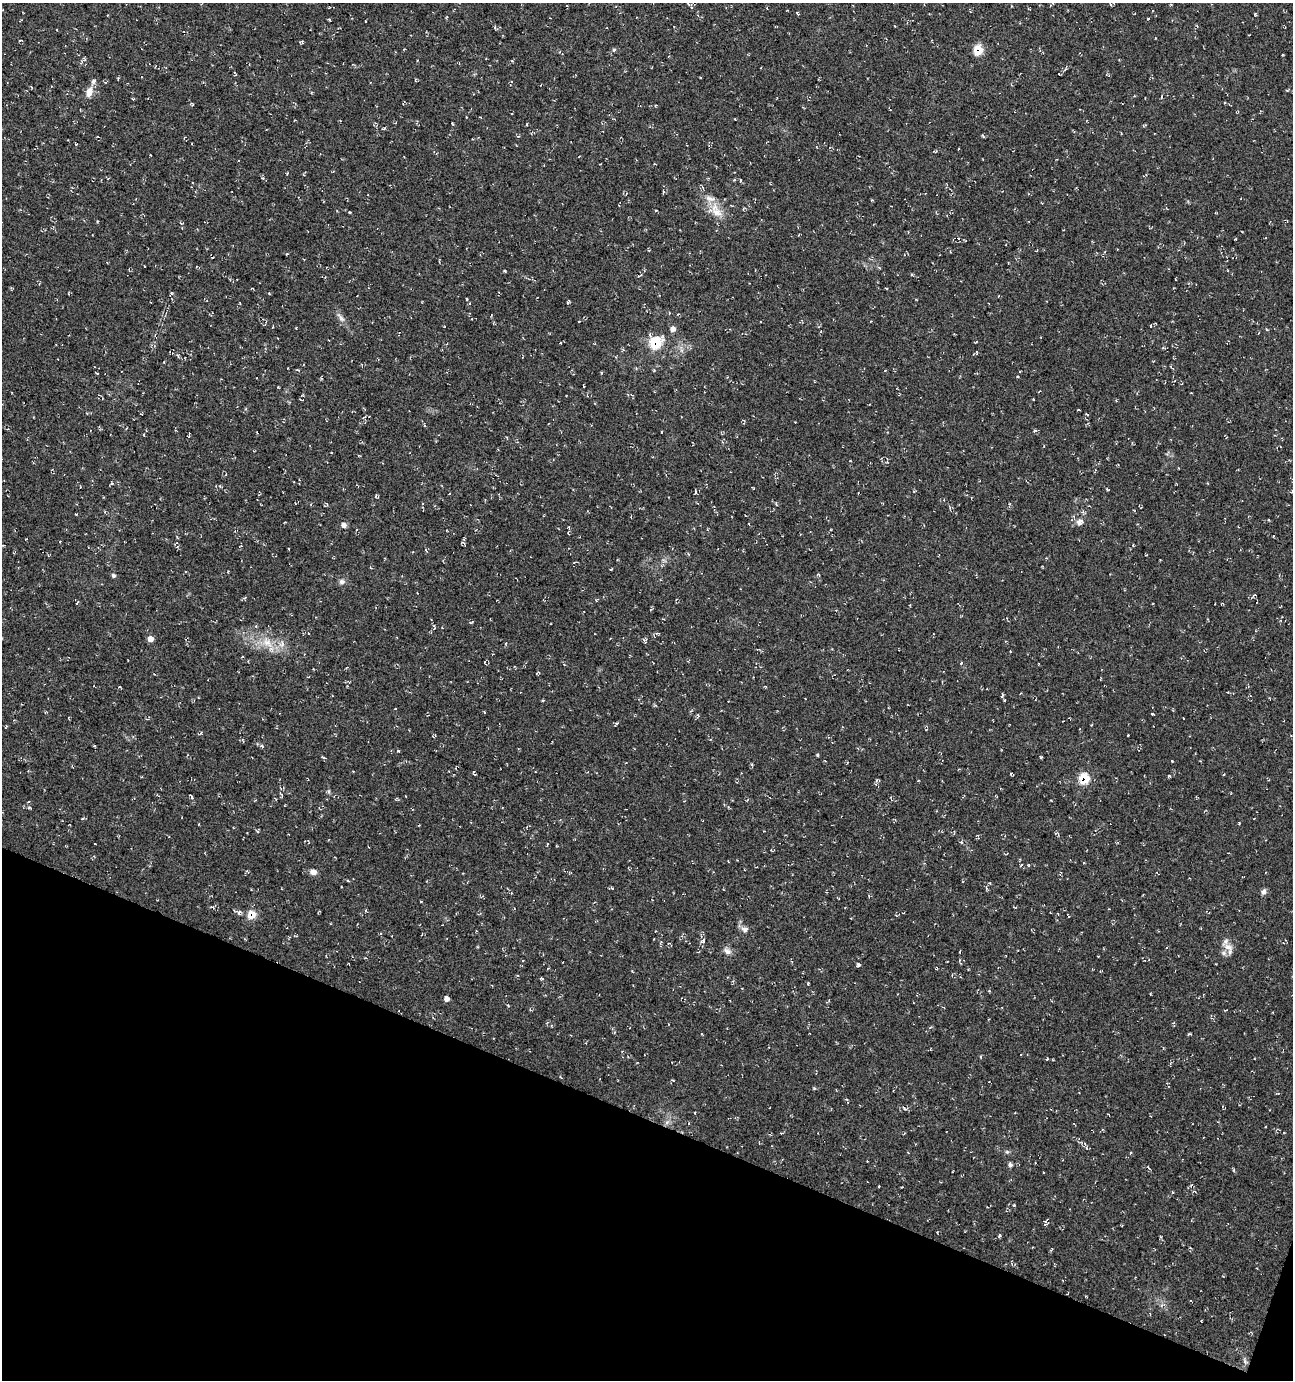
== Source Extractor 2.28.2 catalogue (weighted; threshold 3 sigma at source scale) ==
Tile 15 of 4 x 4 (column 3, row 4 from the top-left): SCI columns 2799-4089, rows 10-1387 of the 5661 x 5522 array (HDU 1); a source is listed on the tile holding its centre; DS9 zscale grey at full resolution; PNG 1295 x 1382 px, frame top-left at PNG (2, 3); no overlay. Shown black and unused: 19% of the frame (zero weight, under 3 of 4 exposures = <1% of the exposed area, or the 3 px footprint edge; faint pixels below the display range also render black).
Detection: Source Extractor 2.28.2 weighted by HDU 2 'WHT'; one run over the whole footprint, this tile lists its part. Background 0.0177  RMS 0.0061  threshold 0.0274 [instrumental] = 3 sigma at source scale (4.5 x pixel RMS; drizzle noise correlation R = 1.50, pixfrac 1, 0.0396/0.0396 arcsec/px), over >= 5 px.
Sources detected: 187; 5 cosmic-ray / hot-pixel residue — not listed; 4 inside a brighter listed object's ellipse — not listed separately; the other 178 listed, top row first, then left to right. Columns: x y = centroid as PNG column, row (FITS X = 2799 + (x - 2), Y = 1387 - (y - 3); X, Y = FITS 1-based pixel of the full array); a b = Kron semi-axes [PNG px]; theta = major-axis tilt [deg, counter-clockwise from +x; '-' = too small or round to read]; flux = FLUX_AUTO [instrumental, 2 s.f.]
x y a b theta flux
1112 3 6 4 30 1
690 6 10 5 -52 1.2
767 8 4 2 - 0.42
798 13 5 3 - 0.81
1255 14 3 3 - 0.6
329 20 4 3 - 0.58
366 21 3 2 - 0.35
20 40 4 2 - 0.54
302 42 5 3 - 0.55
614 50 6 4 66 0.94
978 50 7 6 - 19
83 61 11 4 47 1.5
415 80 5 3 - 0.54
51 87 3 2 - 0.47
89 92 13 8 73 4.9
1134 96 4 3 - 0.46
1162 97 6 3 80 0.68
133 99 3 3 - 0.55
466 117 3 2 - 0.39
452 124 3 2 - 0.6
1145 125 3 3 - 0.63
384 128 6 3 29 0.63
519 136 4 3 - 0.63
983 136 6 3 -55 0.65
68 140 3 2 - 0.36
958 149 3 2 - 0.31
150 155 2 2 - 0.47
579 156 3 2 - 0.41
238 161 3 3 - 0.8
287 173 5 3 - 0.58
304 175 5 3 - 0.52
734 180 4 4 - 0.62
663 192 5 3 - 0.68
709 198 10 7 -14 3.2
872 200 3 3 - 0.58
743 209 5 3 - 0.55
349 212 3 3 - 0.58
717 212 17 11 -29 8.1
97 221 4 3 - 0.51
1235 239 3 2 - 0.43
287 254 3 2 - 0.59
504 271 4 3 - 0.63
639 276 6 3 21 0.87
252 288 4 2 - 0.44
886 288 3 2 - 0.52
269 293 3 3 - 0.48
171 294 8 3 54 0.76
467 299 3 2 - 0.76
568 301 5 3 - 0.67
341 318 15 6 -52 2.9
673 329 7 6 - 2.7
1266 329 5 3 - 0.55
976 342 5 3 - 0.47
655 343 8 8 - 30
654 370 4 4 - 0.6
1018 376 3 2 - 0.48
583 386 3 2 - 0.44
1033 399 2 2 - 0.46
246 409 5 3 - 0.56
1087 415 5 3 - 0.67
1035 430 5 4 - 0.87
662 432 3 2 - 0.37
144 435 3 2 - 0.5
1132 443 4 3 - 0.53
1178 468 2 2 - 0.36
220 486 5 3 - 0.53
914 491 4 3 - 0.53
695 492 6 3 75 1
858 493 2 2 - 0.35
776 504 5 3 - 0.69
1009 504 4 3 - 0.54
1083 512 5 4 - 1.1
1269 520 3 2 - 0.4
1080 522 10 9 - 3.3
344 525 5 5 - 3.1
831 530 3 3 - 0.45
447 531 4 2 - 0.39
568 533 7 4 -85 0.9
1133 545 3 3 - 0.45
177 547 5 3 - 0.56
610 570 3 2 - 0.66
113 575 5 5 - 1.4
818 575 5 4 - 0.74
342 582 8 7 - 2
1254 595 8 4 39 0.9
245 597 5 3 - 0.69
77 603 4 2 - 0.47
910 605 4 3 - 0.45
652 609 5 2 - 0.69
471 622 6 3 21 0.77
434 626 8 3 -68 0.67
657 633 8 3 4 0.92
150 639 6 5 - 3.9
646 640 10 3 -88 0.99
267 642 14 10 -43 7.9
282 644 10 8 70 3.6
1010 651 3 2 - 0.39
128 661 3 2 - 0.39
961 663 4 3 - 0.65
564 664 4 3 - 0.47
765 686 5 3 - 0.47
1002 696 6 3 64 0.74
484 712 3 2 - 0.5
1152 714 3 3 - 0.65
698 715 5 3 - 0.64
616 724 5 4 - 0.76
6 726 5 2 - 0.52
94 746 3 2 - 0.48
262 746 5 4 - 0.97
398 751 4 3 - 0.49
817 755 4 4 - 0.64
1041 757 4 4 - 0.63
324 758 5 3 - 0.59
1172 761 3 3 - 0.58
474 772 6 2 -65 0.73
1011 773 5 3 - 0.49
1224 774 4 2 - 0.46
1169 776 4 4 - 0.69
142 777 3 2 - 0.45
1084 778 7 7 - 22
281 795 8 3 -75 1
192 797 6 3 -55 0.91
28 802 4 2 - 0.49
29 808 7 3 -9 0.78
1239 823 3 3 - 0.47
199 824 4 2 - 0.37
257 831 5 4 - 0.71
961 842 5 4 - 0.89
1021 865 4 3 - 0.46
313 872 7 6 - 3.6
348 881 4 3 - 0.56
612 888 5 4 - 0.72
987 888 10 2 -62 0.8
1264 892 8 7 - 1.8
869 896 4 3 - 0.56
421 901 4 2 - 0.42
845 908 3 2 - 0.4
234 910 5 3 - 0.62
366 911 4 3 - 0.56
239 912 7 4 79 1.2
251 915 7 7 - 11
745 929 11 8 -5 2.6
655 931 3 2 - 0.36
703 941 7 5 51 1.6
1228 947 14 8 -29 4.6
727 951 12 7 -29 2.7
960 951 3 2 - 0.39
349 964 3 2 - 0.43
858 964 5 4 - 1.2
542 979 5 3 - 0.63
733 981 4 4 - 0.75
808 984 5 3 - 0.52
447 999 5 5 - 2.6
508 1005 3 3 - 0.69
530 1010 4 4 - 0.63
1211 1017 7 2 -81 0.64
930 1027 5 3 - 0.63
702 1034 5 2 - 0.41
1188 1034 4 3 - 0.7
980 1057 4 3 - 0.63
1047 1059 4 3 - 0.46
673 1080 4 3 - 0.5
814 1088 5 4 - 0.61
1277 1093 5 2 - 0.56
906 1109 5 5 - 0.98
667 1122 7 5 45 1.7
1086 1148 5 4 - 1
1130 1153 3 3 - 0.54
867 1161 2 2 - 0.45
1010 1165 5 5 - 1.4
1233 1170 6 3 -82 0.69
879 1186 3 2 - 0.7
1172 1192 4 3 - 0.5
1014 1205 3 3 - 0.66
1046 1222 7 6 - 1.4
999 1236 4 3 - 0.94
1163 1305 9 3 21 1.2
1245 1361 7 4 -57 1.2
Overlapping masked pixels (flux is a lower limit): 4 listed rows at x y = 978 50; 655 343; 1084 778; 251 915
Isophote crosses this tile's border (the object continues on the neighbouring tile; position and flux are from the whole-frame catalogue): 1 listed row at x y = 1112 3
Unlisted compact peaks at least as high as the median listed source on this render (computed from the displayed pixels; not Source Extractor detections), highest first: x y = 1148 19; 329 792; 1108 490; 596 600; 296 328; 527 124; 632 971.